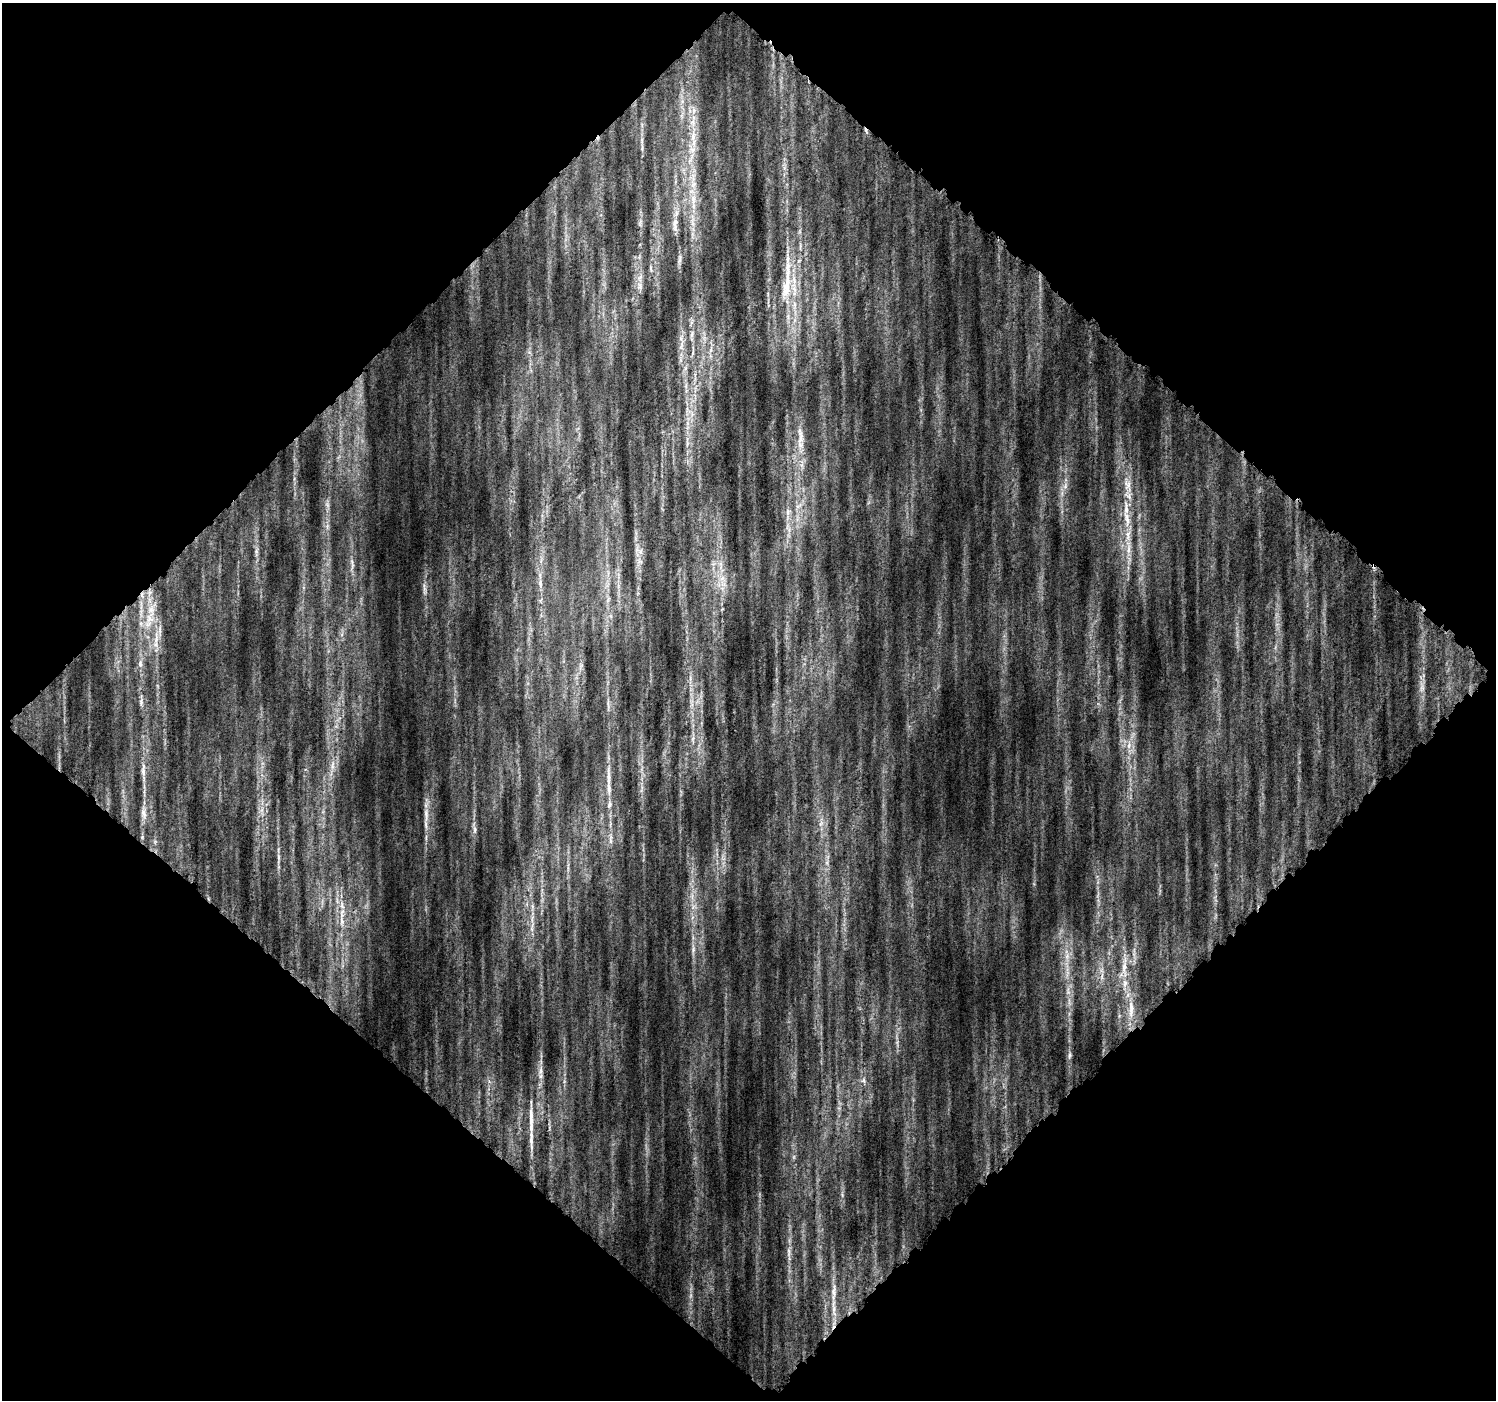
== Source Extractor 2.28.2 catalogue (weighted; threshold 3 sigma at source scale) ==
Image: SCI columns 19-1512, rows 64-1461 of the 1530 x 1530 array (HDU 1 of 3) = the unmasked area's bounding box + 8 px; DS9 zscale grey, full resolution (1 PNG px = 1 image px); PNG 1498 x 1402 px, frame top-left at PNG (2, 3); no overlay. Shown black and unused: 51% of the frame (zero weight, under 8 of 15 exposures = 5% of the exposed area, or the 3 px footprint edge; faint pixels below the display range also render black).
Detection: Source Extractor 2.28.2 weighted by HDU 2 'WHT'. Background 0.176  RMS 0.026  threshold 0.105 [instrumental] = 3 sigma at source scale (4.09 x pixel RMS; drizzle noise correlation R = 1.36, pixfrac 0.8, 0.0396/0.0396 arcsec/px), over >= 5 px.
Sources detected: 66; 7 inside a brighter listed object's ellipse — not listed separately; the other 59 listed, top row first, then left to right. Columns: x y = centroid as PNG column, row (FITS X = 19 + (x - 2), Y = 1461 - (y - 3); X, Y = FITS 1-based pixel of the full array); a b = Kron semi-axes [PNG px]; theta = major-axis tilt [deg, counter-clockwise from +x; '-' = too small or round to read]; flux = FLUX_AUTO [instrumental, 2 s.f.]
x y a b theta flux
694 110 8 6 -83 9.6
866 131 9 3 -61 4.2
693 136 14 7 83 20
693 200 14 6 -82 20
675 222 12 7 65 14
680 259 12 4 89 8.4
651 269 6 4 -72 3.9
787 284 60 10 82 93
640 286 11 6 -81 12
794 304 14 5 -90 13
681 345 14 4 74 12
800 436 33 9 -87 44
1127 485 19 10 -68 30
1065 486 10 6 61 11
327 505 9 5 -70 7.6
798 506 13 4 39 11
787 512 9 4 -82 8
1127 519 28 7 -78 32
1129 549 15 4 84 15
256 551 7 4 90 5.8
640 551 7 6 - 9
352 562 11 5 -72 7.7
722 578 8 6 44 12
540 583 13 6 -86 12
142 595 7 4 -72 6.5
608 600 10 4 68 6.1
150 618 27 12 70 59
156 638 22 6 86 28
140 663 10 6 85 10
1422 688 8 6 -69 8.3
141 702 10 5 -90 8.2
608 704 13 3 90 6.2
693 738 7 4 72 5.2
1129 745 11 6 83 14
332 765 16 5 83 16
143 770 20 6 87 16
608 778 27 5 -89 24
144 813 16 7 -82 15
426 814 22 6 -88 22
821 823 10 4 56 7.6
474 829 12 4 90 8.8
610 840 7 4 -72 5
278 857 8 4 -82 5.4
827 863 7 4 -72 5.4
532 906 7 4 -72 5.3
342 921 11 6 -85 14
532 929 7 4 -71 5.7
693 949 9 6 83 8.5
1067 956 8 5 46 8.7
1124 967 15 6 80 20
1125 983 11 7 89 16
1068 992 6 5 - 5.9
1131 1009 28 7 90 34
1069 1056 9 5 77 6
541 1070 15 6 85 15
863 1080 6 6 - 6
531 1140 41 5 89 30
788 1252 17 4 -88 12
834 1308 31 5 -86 31
Overlapping masked pixels (flux is a lower limit): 3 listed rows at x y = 866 131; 142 595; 150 618
Unlisted compact peaks at least as high as the median listed source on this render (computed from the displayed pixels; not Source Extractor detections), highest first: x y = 640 222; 842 1195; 294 479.